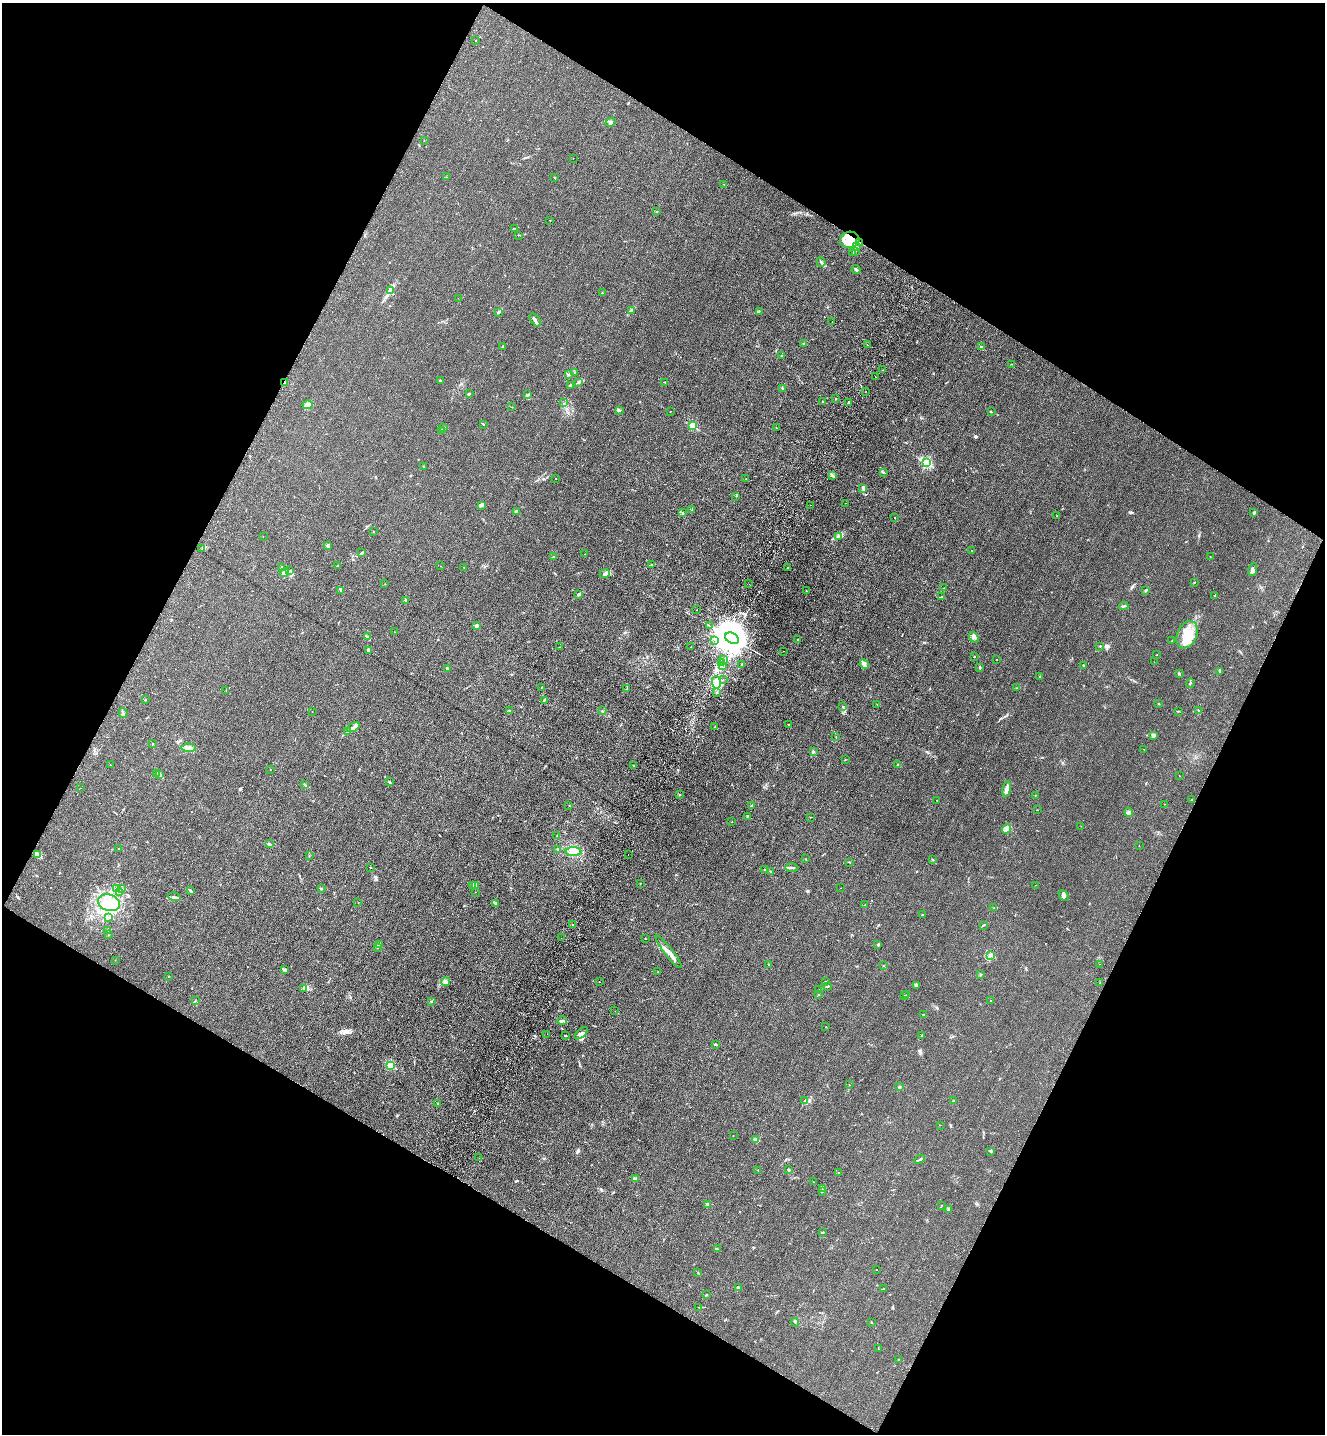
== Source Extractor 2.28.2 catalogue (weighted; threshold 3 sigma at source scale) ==
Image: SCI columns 250-5538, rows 62-5789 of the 5924 x 5851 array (HDU 1 of 3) = the unmasked area's bounding box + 8 px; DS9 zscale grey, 4 x 4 block average (1 PNG px = mean of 4 x 4 image px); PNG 1327 x 1436 px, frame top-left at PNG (2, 3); each listed source drawn as its Kron ellipse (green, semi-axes under 4 px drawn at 4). Shown black and unused: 46% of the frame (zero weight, under 3 of 4 exposures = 6% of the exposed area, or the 3 px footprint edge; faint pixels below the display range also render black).
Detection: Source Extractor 2.28.2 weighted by HDU 2 'WHT'. Background 0.0465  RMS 0.0059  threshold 0.0267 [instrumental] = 3 sigma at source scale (4.5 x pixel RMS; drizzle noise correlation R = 1.50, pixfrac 1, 0.05/0.05 arcsec/px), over >= 5 px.
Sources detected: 360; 8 inside a brighter object's white glare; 4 cosmic-ray / hot-pixel residue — neither listed nor drawn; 12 coinciding with a brighter row at this scale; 30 inside a brighter listed object's ellipse — not listed separately; the other 306 listed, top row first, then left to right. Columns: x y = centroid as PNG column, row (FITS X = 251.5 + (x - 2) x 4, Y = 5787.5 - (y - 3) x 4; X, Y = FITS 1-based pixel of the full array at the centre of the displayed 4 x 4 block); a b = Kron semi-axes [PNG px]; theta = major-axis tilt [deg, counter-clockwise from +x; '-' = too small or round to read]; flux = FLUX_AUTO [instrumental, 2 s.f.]
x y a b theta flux
476 40 2 2 - 1.6
610 122 5 3 - 5.9
424 140 2 2 - 0.79
573 158 2 2 - 0.62
447 177 2 2 - 1.5
554 178 2 2 - 1.6
724 184 2 2 - 0.81
656 212 2 2 - 1.1
550 220 2 2 - 1.2
514 228 2 2 - 1.2
518 235 2 2 - 1.2
850 240 9 8 - 46
859 243 2 2 - 29
856 246 4 2 - 6.5
855 251 3 2 - 3.7
852 252 2 2 - 0.75
821 262 5 2 - 5.7
856 269 4 2 - 8
390 290 3 2 - 4.7
602 293 2 2 - 1.7
458 298 2 2 - 0.79
631 310 2 2 - 1.8
759 311 2 2 - 1.8
498 312 4 2 - 5.5
535 320 7 2 -56 12
832 321 2 2 - 11
803 343 2 2 - 1.3
867 345 2 2 - 4.5
503 346 2 2 - 1.1
981 347 3 2 - 3.3
782 356 2 2 - 2.2
1011 364 2 2 - 0.79
883 370 2 2 - 0.89
575 372 2 2 - 1.3
568 375 4 2 - 4.1
875 377 2 2 - 1.5
440 381 3 2 - 3.9
579 382 4 2 - 5.5
665 382 2 2 - 2.1
284 383 2 2 - 2.5
571 385 3 2 - 7.2
782 388 2 2 - 1.2
866 391 2 2 - 0.71
469 394 2 2 - 1.6
528 395 2 2 - 3.6
836 399 2 2 - 1.5
823 401 3 2 - 1.8
849 402 3 2 - 3.9
563 403 2 2 - 0.81
308 405 5 4 - 9.8
512 407 2 2 - 0.84
619 410 3 2 - 4
670 411 2 2 - 0.89
991 412 2 2 - 2.8
483 424 2 2 - 1.7
692 426 2 2 - 170
444 427 3 2 - 2.3
776 428 2 2 - 1.7
442 431 2 2 - 1.5
926 463 2 2 - 380
424 466 2 2 - 2.8
883 472 4 2 - 4
832 475 3 3 - 7
556 478 2 2 - 0.89
746 479 2 2 - 1.4
863 489 3 2 - 4.8
736 496 2 2 - 1.1
846 503 2 2 - 0.63
482 505 3 2 - 3.3
811 505 2 2 - 0.66
692 510 4 2 - 3.7
516 511 2 2 - 2.4
682 513 2 2 - 11
1254 513 3 2 - 4.8
1057 516 2 2 - 0.78
895 518 2 2 - 1.3
373 532 2 2 - 1.9
263 536 2 2 - 0.58
838 537 2 2 - 1.9
328 545 4 2 - 4.5
202 548 2 2 - 2.5
971 550 2 2 - 0.63
361 553 4 2 - 4.6
584 554 2 2 - 0.68
1210 556 2 2 - 0.96
553 557 2 2 - 1.4
652 564 2 2 - 1.7
337 566 2 2 - 3.7
441 566 2 2 - 1.1
282 567 2 2 - 4.8
464 567 2 2 - 0.97
788 568 2 2 - 0.98
1253 569 6 3 80 9.3
290 571 2 2 - 2.1
284 573 4 3 - 22
605 574 5 3 - 8.7
1194 583 2 2 - 1.5
385 584 2 2 - 1
749 584 2 2 - 0.49
944 588 2 2 - 0.98
341 590 3 2 - 4.6
1146 590 2 2 - 4.4
806 591 2 2 - 4.4
579 594 2 2 - 19
1214 596 2 2 - 0.94
941 597 3 2 - 2.3
405 600 2 2 - 2.5
1124 606 4 2 - 2.5
697 610 2 2 - 0.56
709 625 3 2 - 1.8
476 626 3 3 - 6.8
395 632 2 2 - 0.93
1187 635 14 9 66 61
368 636 2 2 - 3.3
974 637 6 2 -51 5.1
732 638 7 5 -35 14000
798 639 2 2 - 2.9
715 640 2 2 - 2.5
1172 640 2 2 - 0.86
1100 646 2 2 - 1.6
560 647 2 2 - 0.69
691 647 2 2 - 0.88
368 650 3 2 - 9.2
783 651 2 2 - 0.74
1157 655 2 2 - 1.9
974 657 2 2 - 2.5
997 659 2 2 - 1.1
724 660 2 2 - 1.9
1154 662 2 2 - 0.53
722 663 2 2 - 3.6
742 664 2 2 - 1.4
864 664 5 3 - 9.6
722 665 3 2 - 5.7
1083 665 2 2 - 3.1
980 667 3 2 - 3.6
447 668 2 2 - 13
1219 671 2 2 - 2
1179 674 2 2 - 2.5
1040 676 2 2 - 1.3
723 680 2 2 - 0.78
716 683 6 4 -89 24
1190 683 4 2 - 4.5
541 687 2 2 - 1.7
1016 688 2 2 - 1.2
627 689 2 2 - 2.2
226 691 2 2 - 0.97
717 693 2 2 - 0.97
145 700 2 2 - 4
544 700 3 2 - 3.9
877 704 2 2 - 0.78
1158 704 2 2 - 0.99
843 706 2 2 - 1.5
312 711 2 2 - 0.91
510 711 3 3 - 3.8
602 711 2 2 - 2.1
1178 711 2 2 - 2.6
1198 711 3 2 - 2.9
123 713 5 2 - 5.1
789 725 2 2 - 7
353 727 7 2 30 8
715 727 2 2 - 1.2
347 732 3 2 - 2.5
1154 735 4 3 - 7
836 737 3 2 - 1.5
153 743 2 2 - 0.85
188 748 7 2 -4 9.3
1144 749 2 2 - 0.69
813 752 2 2 - 2.2
845 759 2 2 - 0.98
110 765 2 2 - 0.82
898 765 2 2 - 8.8
634 766 2 2 - 1.3
270 769 2 2 - 1
157 773 2 2 - 0.88
159 774 2 2 - 1.8
1179 776 2 2 - 0.82
390 782 2 2 - 3.3
304 785 2 2 - 2.6
80 788 2 2 - 1.3
1007 789 8 2 80 19
680 794 2 2 - 1.2
1035 795 2 2 - 0.99
1191 799 2 2 - 0.71
937 800 2 2 - 2.4
1165 804 2 2 - 1
569 805 2 2 - 1
752 805 3 2 - 9.4
1037 810 2 2 - 1.1
1129 812 4 3 - 4.6
748 816 3 2 - 1.9
810 817 2 2 - 1.4
732 822 2 2 - 0.78
1081 826 2 2 - 0.98
1006 829 5 3 - 7.2
556 836 2 2 - 1.3
269 844 3 2 - 2.8
1139 846 2 2 - 1.4
118 849 2 2 - 2.1
558 849 2 2 - 6.2
573 852 8 4 -1 20
38 854 3 2 - 4.2
628 854 2 2 - 1.5
309 855 2 2 - 1.7
805 859 2 2 - 0.75
932 859 2 2 - 2.2
850 862 2 2 - 1.6
370 868 2 2 - 0.89
792 868 7 2 0 7.7
765 870 2 2 - 2.1
771 871 2 2 - 1.5
640 883 2 2 - 0.78
476 885 3 2 - 3.8
1036 885 2 2 - 0.78
473 886 3 2 - 5.3
841 888 2 2 - 0.86
116 889 3 2 - 3.4
122 889 2 2 - 2.2
321 889 2 2 - 2.2
191 891 3 2 - 4.3
475 892 2 2 - 7.9
119 893 2 2 - 1.1
1064 895 6 2 -45 6.2
174 897 6 2 -17 5.5
358 902 2 2 - 1
109 903 11 8 -15 54
496 904 4 3 - 5.4
865 904 2 2 - 1.6
994 908 2 2 - 1.7
922 915 3 2 - 3.8
108 918 2 2 - 1.4
572 925 2 2 - 0.95
983 925 2 2 - 1.9
108 930 4 2 - 5
108 935 2 2 - 1.4
561 938 2 2 - 0.82
645 939 2 2 - 0.94
379 945 2 2 - 1.6
878 945 3 2 - 2.9
377 948 2 2 - 1.1
669 952 20 3 -52 28
990 955 2 2 - 2.8
115 960 2 2 - 0.63
769 964 2 2 - 2.9
1099 964 2 2 - 0.51
883 966 2 2 - 1.2
284 970 3 2 - 4.3
658 972 2 2 - 0.71
981 974 3 2 - 2.9
168 976 2 2 - 0.75
826 981 2 2 - 1.9
446 982 4 4 - 7.9
599 982 2 2 - 0.9
1099 983 2 2 - 1.1
917 985 4 3 - 6.5
827 986 3 2 - 2.7
304 988 2 2 - 2
818 990 2 2 - 1.5
819 995 2 2 - 1.5
904 995 2 2 - 0.71
906 995 2 2 - 0.72
990 1000 2 2 - 3.9
195 1001 2 2 - 1.4
431 1001 2 2 - 2.1
615 1011 2 2 - 1
924 1014 2 2 - 1.8
562 1021 5 2 - 6.3
826 1027 2 2 - 3.7
581 1033 8 3 39 12
547 1034 2 2 - 4.7
565 1035 2 2 - 3.8
921 1036 3 2 - 2.3
715 1044 2 2 - 6
390 1065 2 2 - 160
849 1085 2 2 - 0.88
900 1087 2 2 - 2.6
805 1100 2 2 - 2.1
954 1101 2 2 - 2.4
438 1104 2 2 - 3
940 1125 2 2 - 1.1
733 1136 2 2 - 1.1
755 1140 3 2 - 4.5
991 1151 3 2 - 3.5
479 1158 2 2 - 0.61
920 1159 6 2 30 4
758 1170 2 2 - 0.89
789 1170 2 2 - 2.1
839 1172 2 2 - 1.5
636 1178 2 2 - 1.9
813 1182 2 2 - 0.86
823 1188 3 2 - 2.6
822 1191 3 2 - 2
708 1205 2 2 - 47
941 1206 3 2 - 1.9
948 1210 3 2 - 2.7
822 1232 3 2 - 3.5
717 1249 4 2 - 2.8
877 1270 2 2 - 0.78
698 1272 2 2 - 1.2
738 1287 2 2 - 15
883 1289 2 2 - 1.2
707 1294 2 2 - 1.6
698 1307 2 2 - 1.1
795 1322 4 2 - 3.3
871 1322 2 2 - 1.9
878 1348 2 2 - 1.1
898 1359 2 2 - 1.9
Overlapping masked pixels (flux is a lower limit): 3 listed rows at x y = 850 240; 859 243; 284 383
Diffuse or blended objects may show on this block-average render without a row.